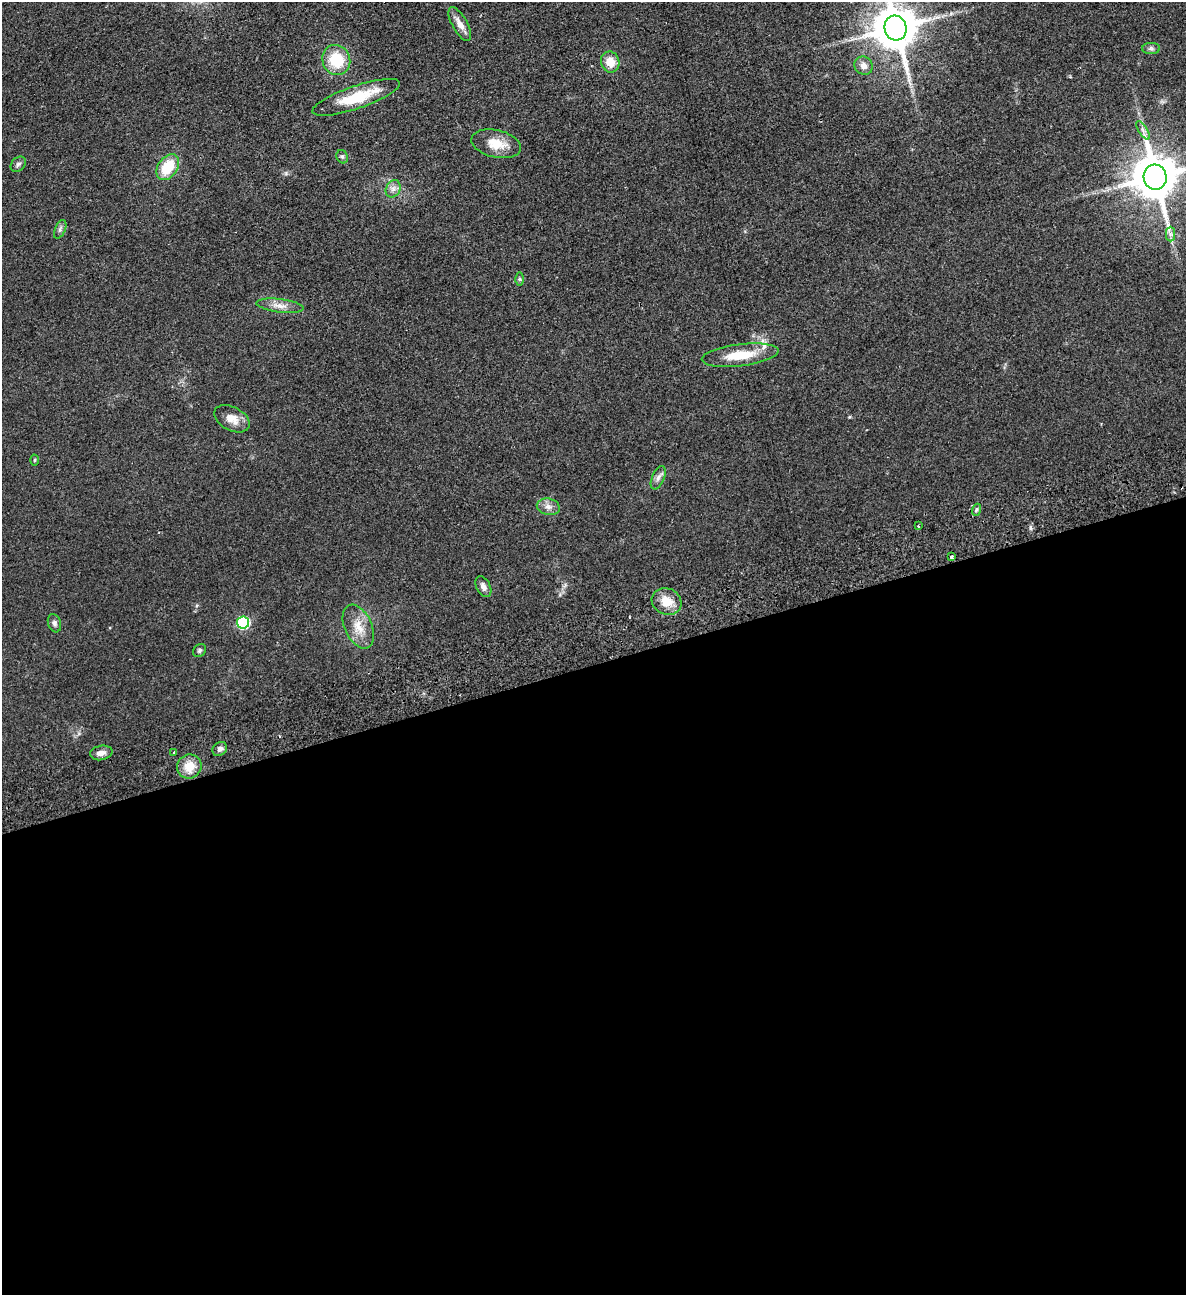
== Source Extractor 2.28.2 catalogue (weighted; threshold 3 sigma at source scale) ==
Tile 15 of 4 x 4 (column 3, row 4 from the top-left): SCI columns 2656-3839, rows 57-1349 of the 5189 x 5283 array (HDU 1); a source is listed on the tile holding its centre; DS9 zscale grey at full resolution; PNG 1188 x 1297 px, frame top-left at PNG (2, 2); each listed source drawn as its Kron ellipse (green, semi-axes under 4 px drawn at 4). Shown black and unused: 49% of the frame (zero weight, under 2 of 3 exposures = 3% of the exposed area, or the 3 px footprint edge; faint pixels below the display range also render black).
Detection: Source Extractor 2.28.2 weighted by HDU 2 'WHT'; one run over the whole footprint, this tile lists its part. Background 0.0822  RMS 0.0093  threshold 0.0419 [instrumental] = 3 sigma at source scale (4.5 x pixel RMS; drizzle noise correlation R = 1.50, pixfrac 1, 0.05/0.05 arcsec/px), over >= 5 px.
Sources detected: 38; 1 cosmic-ray / hot-pixel residue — neither listed nor drawn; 1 inside a brighter listed object's ellipse — not listed separately; the other 36 listed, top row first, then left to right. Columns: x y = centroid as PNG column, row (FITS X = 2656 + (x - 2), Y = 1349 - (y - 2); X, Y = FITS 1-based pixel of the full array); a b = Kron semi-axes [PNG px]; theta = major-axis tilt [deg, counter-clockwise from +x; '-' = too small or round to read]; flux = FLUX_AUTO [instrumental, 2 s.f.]
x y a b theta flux
460 24 19 7 -60 7.8
895 28 12 11 - 3700
1151 48 9 5 0 2.3
336 60 15 14 - 31
610 62 10 9 - 12
863 66 9 8 - 5.4
356 97 46 11 19 36
1143 130 10 4 -56 3
496 144 25 13 -13 18
342 157 7 5 -66 1.9
18 164 9 6 45 2.5
168 167 14 9 56 29
1155 177 13 11 -76 3900
393 189 9 7 63 4.1
60 229 10 5 66 2.4
1170 234 7 4 -90 2.5
520 279 6 4 -89 1.4
280 306 24 6 -7 7.8
740 355 39 11 7 25
232 419 19 11 -28 10
34 460 5 3 - 0.94
658 478 12 6 67 3.8
548 507 11 8 -12 5.1
976 510 6 4 71 1.5
918 526 3 3 - 1.5
951 557 4 3 - 2.8
483 587 11 7 -62 4.3
667 601 15 13 -27 14
243 622 6 6 - 93
54 623 9 6 -72 3
358 627 23 13 -66 15
199 651 7 5 47 2
220 749 8 6 44 3.4
101 753 11 7 11 5.4
174 753 3 2 - 1.3
189 766 12 12 - 15
Isophote crosses this tile's border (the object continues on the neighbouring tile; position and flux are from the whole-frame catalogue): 2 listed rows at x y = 895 28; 1155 177